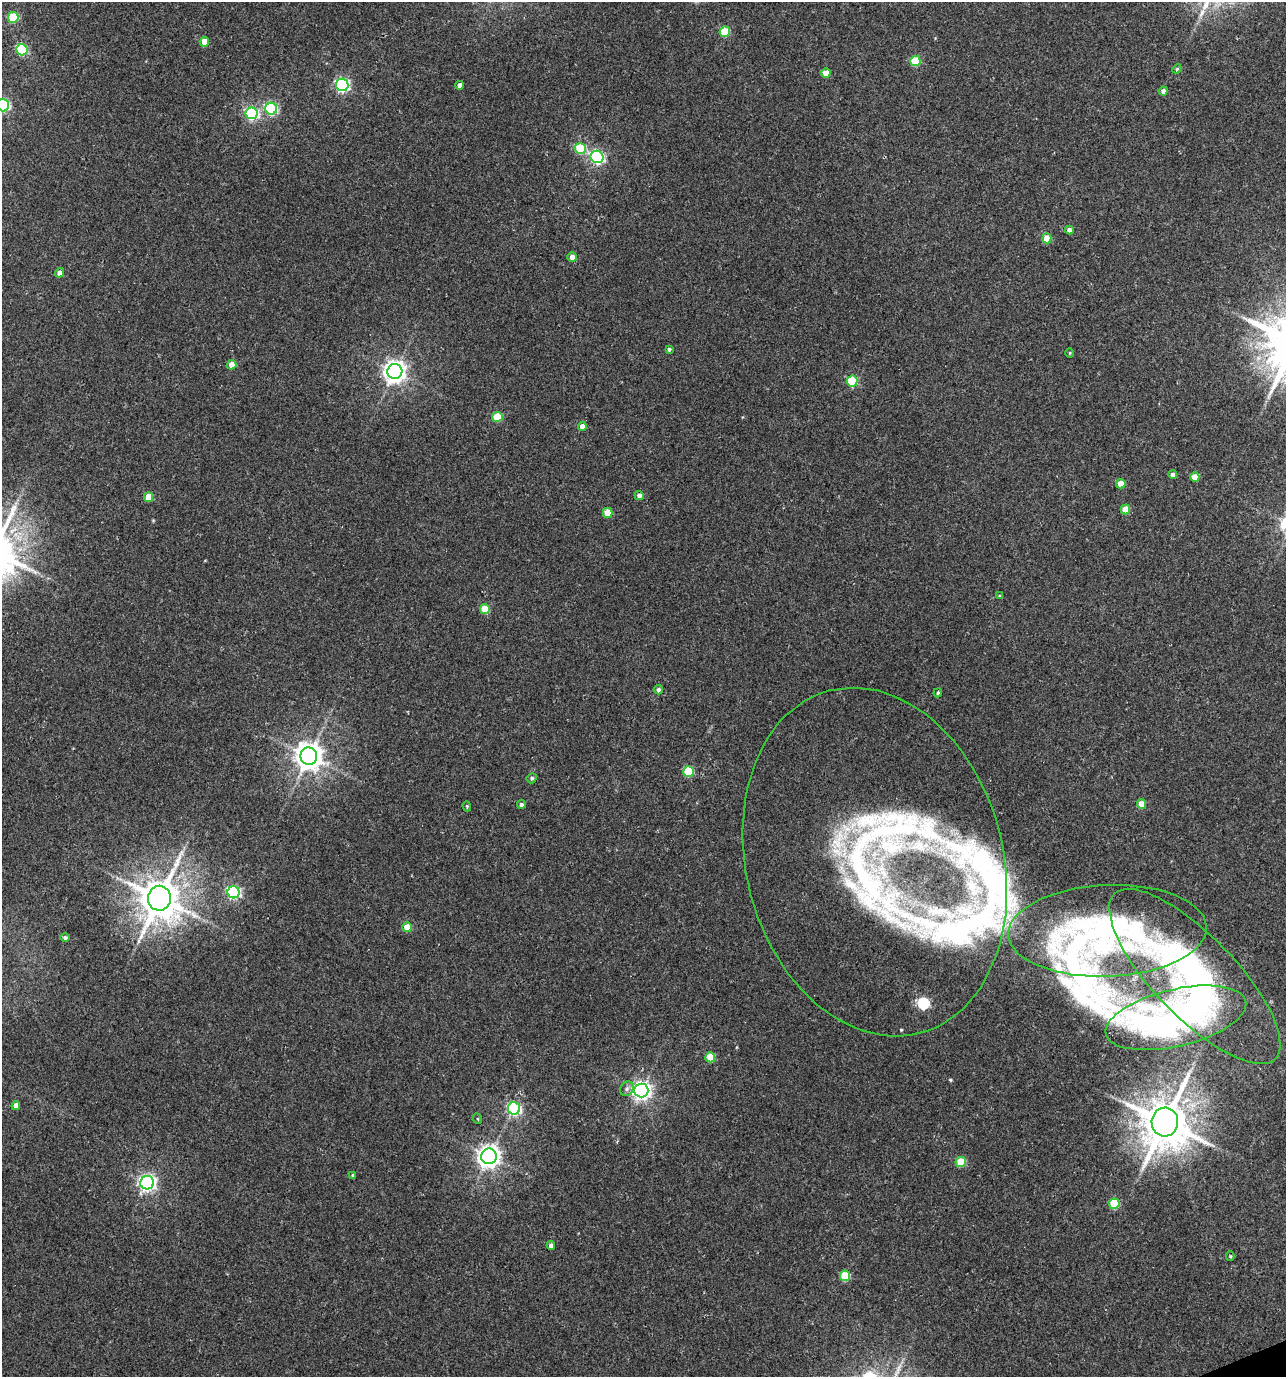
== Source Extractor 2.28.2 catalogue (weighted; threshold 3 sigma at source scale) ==
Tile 6 of 4 x 4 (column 2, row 2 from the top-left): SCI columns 1417-2700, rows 2753-4127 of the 5346 x 5507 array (HDU 1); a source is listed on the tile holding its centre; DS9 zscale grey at full resolution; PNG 1288 x 1379 px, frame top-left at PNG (2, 2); each listed source drawn as its Kron ellipse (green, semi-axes under 4 px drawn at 4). Shown black and unused: <1% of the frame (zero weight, under 3 of 4 exposures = <1% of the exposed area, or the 3 px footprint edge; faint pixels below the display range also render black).
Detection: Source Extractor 2.28.2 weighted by HDU 2 'WHT'; one run over the whole footprint, this tile lists its part. Background 0.0212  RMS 0.0066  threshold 0.0299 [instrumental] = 3 sigma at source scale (4.5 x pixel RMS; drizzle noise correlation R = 1.50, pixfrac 1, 0.0396/0.0396 arcsec/px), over >= 5 px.
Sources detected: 70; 1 inside a brighter object's white glare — neither listed nor drawn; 3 inside a brighter listed object's ellipse — not listed separately; the other 66 listed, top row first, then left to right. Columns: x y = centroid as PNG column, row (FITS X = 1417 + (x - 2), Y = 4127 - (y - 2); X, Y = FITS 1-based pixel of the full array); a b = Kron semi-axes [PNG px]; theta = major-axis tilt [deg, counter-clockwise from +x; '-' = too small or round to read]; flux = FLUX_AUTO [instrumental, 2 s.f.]
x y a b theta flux
13 17 5 5 - 31
725 32 5 5 - 30
204 42 5 4 - 11
22 50 5 5 - 46
915 61 5 5 - 29
1177 69 5 4 - 0.91
826 73 5 4 - 8.4
342 85 6 6 - 140
460 85 4 4 - 3
1163 91 4 4 - 2.8
3 105 6 6 - 100
271 109 6 6 - 80
252 113 6 6 - 110
580 148 5 5 - 39
597 157 6 6 - 120
1069 230 4 4 - 3
1047 238 5 4 - 15
572 257 5 4 - 5.3
60 273 5 4 - 4.6
669 349 4 4 - 1.4
1070 353 4 4 - 0.67
232 365 5 4 - 8.1
395 372 7 7 - 520
852 381 5 5 - 38
497 417 5 5 - 23
582 426 4 4 - 6.2
1173 475 4 4 - 3.1
1195 477 4 4 - 9.9
1121 484 5 4 - 11
639 496 4 4 - 3.4
148 497 5 4 - 14
1125 509 5 5 - 12
608 513 5 5 - 13
1000 596 4 3 - 0.96
485 609 5 5 - 20
658 690 4 4 - 1.9
938 693 4 3 - 0.86
309 756 8 8 - 900
688 771 5 5 - 34
532 778 5 4 - 1.2
521 804 4 4 - 1.6
1141 804 5 4 - 11
467 806 5 4 - 0.71
875 862 177 128 -75 360
234 892 6 6 - 100
159 898 12 11 - 2300
407 927 5 4 - 14
1107 931 99 46 2 160
65 937 4 4 - 1.7
1195 976 115 41 -46 200
1176 1018 72 28 13 130
710 1057 5 5 - 23
627 1089 8 6 55 2.1
641 1090 7 7 - 320
16 1106 4 4 - 5.3
514 1109 6 6 - 110
478 1119 5 3 - 0.68
1165 1122 14 13 - 3000
489 1156 8 7 - 480
961 1162 5 5 - 24
353 1175 4 3 - 0.95
147 1183 7 7 - 240
1114 1204 5 5 - 33
551 1246 4 4 - 3
1230 1256 5 4 - 0.82
845 1276 5 5 - 27
Isophote crosses this tile's border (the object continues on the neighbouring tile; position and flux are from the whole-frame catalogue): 1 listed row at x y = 3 105